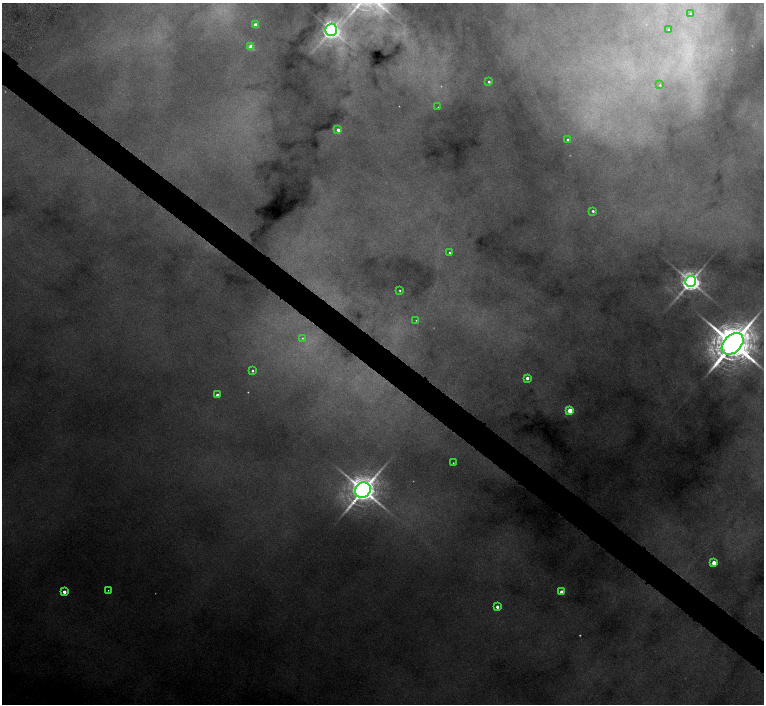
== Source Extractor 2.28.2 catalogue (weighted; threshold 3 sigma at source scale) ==
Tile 6 of 4 x 4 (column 2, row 2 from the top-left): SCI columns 1526-3048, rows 2971-4373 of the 6097 x 6082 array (HDU 1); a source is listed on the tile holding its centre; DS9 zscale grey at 2 x 2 block average (1 PNG px = mean of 2 x 2 image px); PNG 766 x 706 px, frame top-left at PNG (2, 3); each listed source drawn as its Kron ellipse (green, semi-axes under 4 px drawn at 4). Shown black and unused: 5% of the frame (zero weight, under 4 of 8 exposures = <1% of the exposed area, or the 3 px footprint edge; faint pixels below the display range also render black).
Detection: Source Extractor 2.28.2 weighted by HDU 2 'WHT'; one run over the whole footprint, this tile lists its part. Background 0.125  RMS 0.0062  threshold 0.0254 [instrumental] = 3 sigma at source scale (4.09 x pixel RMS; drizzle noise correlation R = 1.36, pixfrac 0.8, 0.05/0.05 arcsec/px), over >= 5 px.
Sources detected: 35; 7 too faint to see at this stretch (2 x 2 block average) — neither listed nor drawn; the other 28 listed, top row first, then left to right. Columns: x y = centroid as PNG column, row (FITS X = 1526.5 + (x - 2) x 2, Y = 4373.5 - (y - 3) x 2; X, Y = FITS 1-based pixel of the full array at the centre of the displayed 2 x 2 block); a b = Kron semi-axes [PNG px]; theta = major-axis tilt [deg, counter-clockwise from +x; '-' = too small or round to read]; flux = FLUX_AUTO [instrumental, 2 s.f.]
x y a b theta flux
690 14 2 2 - 0.61
255 25 3 2 - 22
331 30 6 6 - 910
669 30 2 2 - 3.3
251 47 3 3 - 44
489 82 3 2 - 3.5
660 85 2 2 - 0.81
438 107 2 2 - 0.65
338 130 3 2 - 10
568 140 3 3 - 2.7
593 211 2 2 - 3.8
449 253 2 2 - 1.7
690 281 5 5 - 1600
400 291 2 2 - 1.2
416 320 2 2 - 0.84
302 338 3 3 - 1.6
733 344 13 8 44 8100
252 371 2 2 - 3.1
527 378 2 2 - 10
217 395 3 2 - 7.3
570 410 3 3 - 47
453 463 2 2 - 1.1
363 490 8 7 - 3100
714 563 3 3 - 32
108 590 3 3 - 1.1
64 592 2 2 - 15
561 592 3 2 - 14
497 607 2 2 - 8